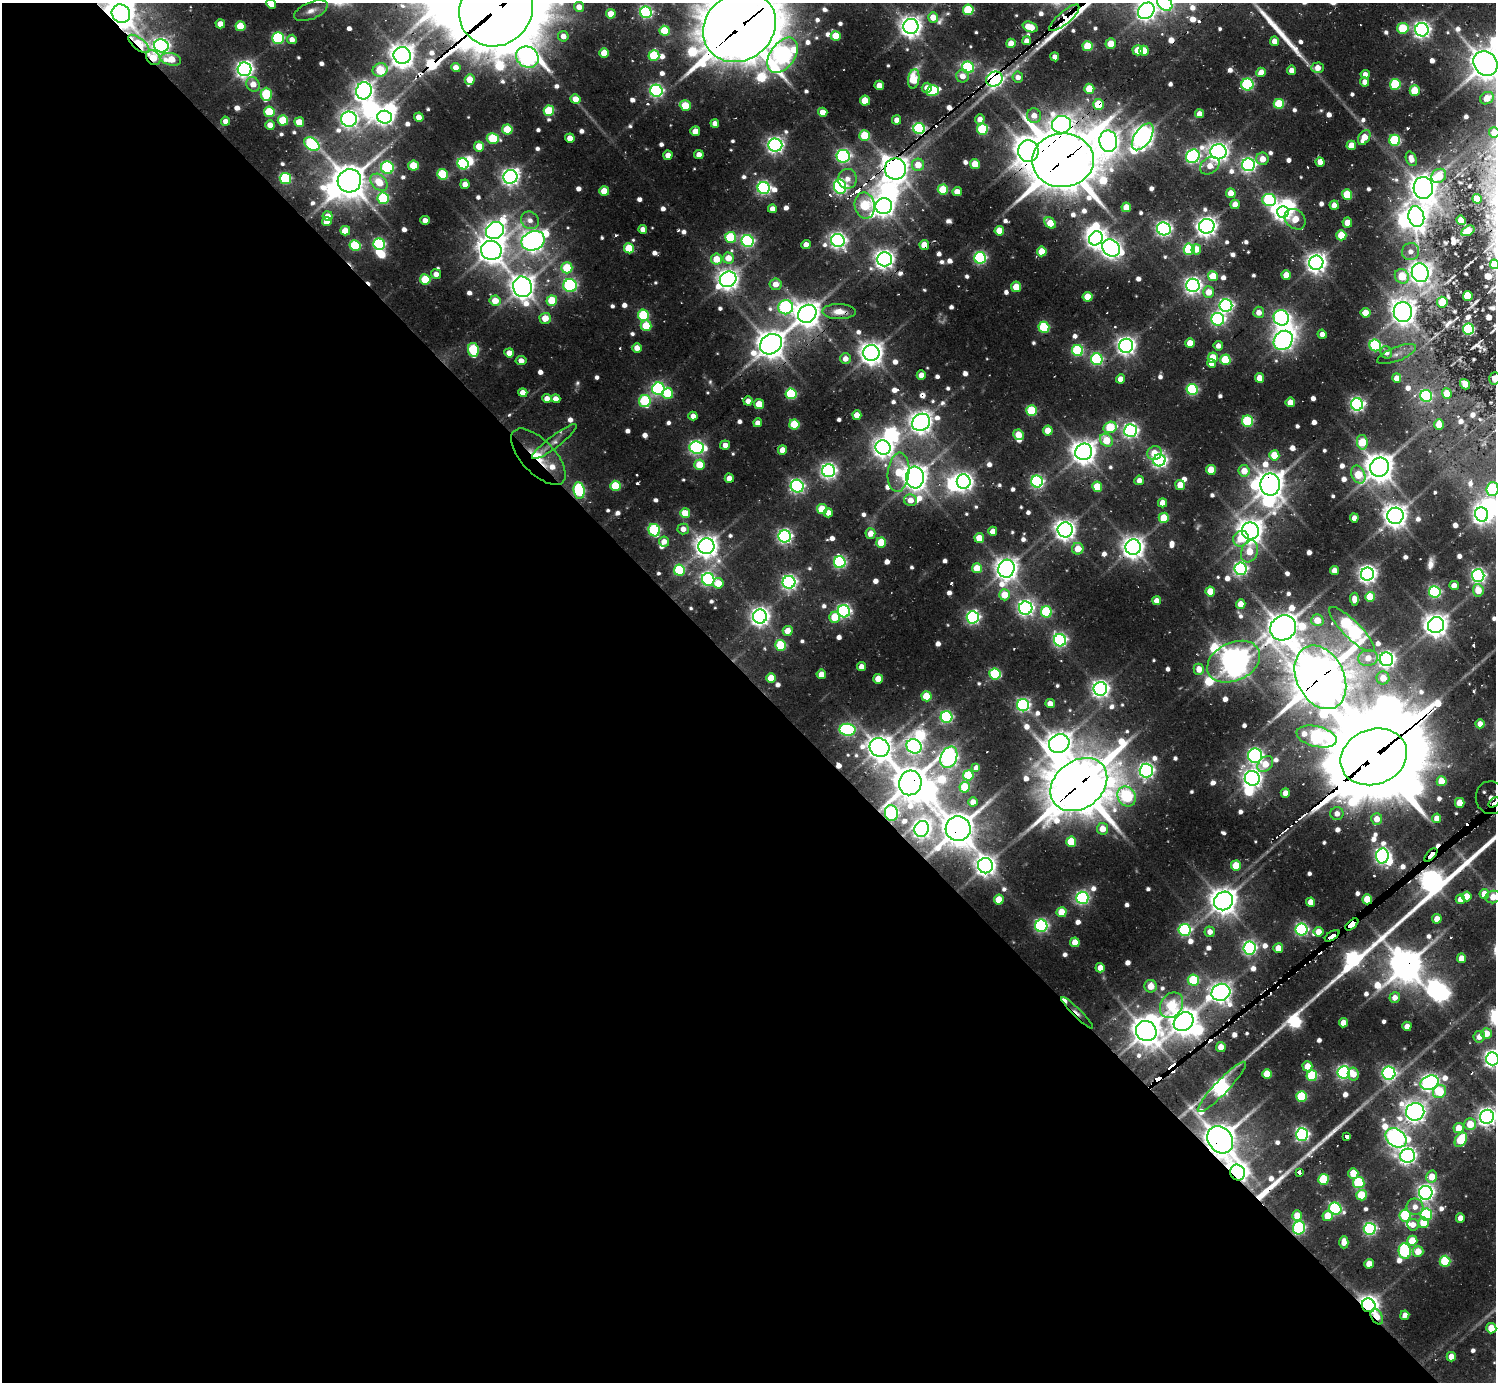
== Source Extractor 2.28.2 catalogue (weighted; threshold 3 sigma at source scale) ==
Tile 9 of 4 x 4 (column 1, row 3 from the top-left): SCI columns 416-1909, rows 2091-3470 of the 6424 x 6381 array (HDU 1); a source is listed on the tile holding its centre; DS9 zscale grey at full resolution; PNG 1498 x 1384 px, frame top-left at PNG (2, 3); each listed source drawn as its Kron ellipse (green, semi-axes under 4 px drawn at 4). Shown black and unused: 51% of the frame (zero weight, under 2 of 3 exposures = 15% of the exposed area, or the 3 px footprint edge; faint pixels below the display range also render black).
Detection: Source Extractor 2.28.2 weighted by HDU 2 'WHT'; one run over the whole footprint, this tile lists its part. Background 0.135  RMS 0.011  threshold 0.0488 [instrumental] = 3 sigma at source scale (4.5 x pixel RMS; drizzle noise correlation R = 1.50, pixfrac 1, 0.05/0.05 arcsec/px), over >= 5 px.
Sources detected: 865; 2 too faint to see at this stretch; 26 inside a brighter object's white glare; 23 cosmic-ray / hot-pixel residue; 4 long thin detections or spike segments (spike, bleed or trail) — neither listed nor drawn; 6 inside a brighter listed object's ellipse — not listed separately; of the other 804, all 500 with FLUX_AUTO >= 8.06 (the completeness limit of this list) listed and drawn (304 fainter detections not listed), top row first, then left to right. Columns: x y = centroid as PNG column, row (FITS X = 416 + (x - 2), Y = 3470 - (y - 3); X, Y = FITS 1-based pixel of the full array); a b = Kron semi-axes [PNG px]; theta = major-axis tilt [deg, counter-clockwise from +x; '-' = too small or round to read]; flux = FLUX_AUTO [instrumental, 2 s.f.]
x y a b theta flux
1165 3 8 6 -43 280
271 4 5 4 - 17
579 7 5 4 - 11
496 10 38 35 41 12000
968 10 5 5 - 82
311 11 18 8 22 8.7
1146 11 9 7 44 610
646 12 6 5 - 210
121 14 9 9 - 1600
611 14 5 4 - 21
933 17 5 5 - 16
1064 18 19 6 41 840
220 24 5 4 - 15
240 26 5 5 - 40
911 26 7 7 - 940
739 27 38 33 38 7400
1030 27 8 5 -20 29
1403 28 6 5 - 57
1422 30 6 6 - 510
665 31 5 5 - 44
563 36 5 5 - 10
836 36 5 5 - 30
278 38 6 5 - 140
292 39 5 4 - 8.4
1027 41 4 4 - 10
1274 41 5 4 - 11
1011 43 4 4 - 15
139 44 13 5 -39 64
1111 44 5 5 - 18
161 46 7 6 - 440
1088 46 5 5 - 56
1138 50 5 5 - 26
1144 51 5 4 - 25
604 53 5 4 - 26
402 55 8 8 - 1200
654 55 5 5 - 74
783 55 20 12 55 540
527 57 11 10 - 550
1055 57 4 4 - 9.6
153 58 8 6 -47 27
171 59 10 6 -11 28
1485 63 13 11 -47 2100
968 67 6 5 - 140
456 68 4 4 - 12
1317 68 6 5 - 14
244 69 7 7 - 540
380 70 7 6 - 53
1291 70 4 4 - 9.2
1261 72 5 4 - 18
1365 75 4 4 - 9
962 76 6 6 - 11
1018 77 5 5 - 8.2
470 79 5 5 - 25
914 79 10 5 80 57
994 79 8 7 - 460
1365 82 4 4 - 9.1
253 84 7 6 - 14
1247 84 6 6 - 160
1395 84 5 5 - 93
879 85 5 4 - 13
927 88 5 5 - 9.6
1089 89 5 5 - 35
364 91 8 7 - 680
656 91 6 6 - 280
933 91 6 5 - 91
1415 91 5 5 - 47
266 94 6 5 - 73
1487 98 7 6 - 21
575 99 5 4 - 15
865 101 5 5 - 29
1098 104 5 5 - 41
1279 104 5 5 - 66
685 105 5 5 - 38
549 111 5 5 - 67
269 112 5 5 - 50
823 112 5 4 - 16
1199 114 4 4 - 12
1034 116 7 7 - 11
385 117 7 6 - 440
419 117 5 4 - 11
349 119 8 7 - 540
980 119 5 5 - 8.5
283 120 5 5 - 59
897 120 4 4 - 11
225 121 4 4 - 8.4
299 122 5 5 - 29
715 123 4 4 - 8.1
270 125 5 4 - 14
1062 125 9 8 - 560
507 129 5 5 - 48
919 129 6 5 - 170
982 129 5 5 - 91
695 131 5 4 - 13
1494 132 5 5 - 13
865 135 5 5 - 50
1143 137 15 8 56 930
1364 137 8 5 57 19
493 138 6 5 - 69
570 138 5 4 - 13
1395 140 5 5 - 110
1108 141 10 9 - 890
312 144 8 6 -36 220
775 145 7 6 - 470
1351 145 4 4 - 21
479 146 5 5 - 26
1028 151 11 10 - 1400
1218 152 8 7 - 740
668 155 4 4 - 13
699 155 5 4 - 10
843 156 6 6 - 230
1193 156 7 6 - 290
1262 159 6 6 - 14
1411 159 7 5 -69 12
1063 160 31 27 3 5700
1320 162 5 4 - 11
463 164 6 5 - 150
975 164 5 5 - 24
918 165 6 6 - 20
1249 165 6 6 - 360
414 166 5 5 - 40
1210 166 10 8 34 14
387 168 6 6 - 130
895 169 10 10 - 1400
442 174 5 5 - 73
1439 176 8 6 40 30
510 177 7 7 - 560
285 178 6 5 - 130
847 179 10 9 - 11
349 181 12 11 - 2300
379 182 10 7 -43 28
465 184 4 4 - 10
840 187 7 6 - 290
764 188 6 6 - 280
1423 188 11 9 -84 1400
943 190 5 5 - 56
604 191 5 5 - 26
957 192 4 4 - 15
1231 193 5 5 - 19
1347 195 5 5 - 50
383 198 6 5 - 110
1477 199 5 4 - 26
1269 200 7 6 - 150
1235 204 5 4 - 15
1334 205 4 4 - 12
865 206 13 10 -80 82
884 206 8 8 - 860
1126 207 5 4 - 19
772 209 4 4 - 8.7
1283 212 6 6 - 420
328 216 5 5 - 10
1416 217 10 8 -77 780
1295 219 11 9 -43 21
425 220 4 4 - 9.1
530 220 9 8 - 8.9
1461 220 5 4 - 11
327 222 5 4 - 13
1050 223 6 5 - 29
1347 223 5 5 - 18
1207 226 7 7 - 770
643 229 4 4 - 8.4
1164 229 7 6 - 400
345 231 5 5 - 22
495 231 9 8 - 800
999 231 5 5 - 25
1468 231 7 4 29 12
1341 235 5 5 - 36
731 237 5 5 - 72
1096 238 7 6 - 680
838 240 7 6 - 460
533 241 12 9 22 930
748 241 6 6 - 240
379 244 6 5 - 160
355 245 5 5 - 98
806 245 4 4 - 13
924 245 5 5 - 20
629 248 5 5 - 48
1111 248 9 8 - 730
1189 249 6 5 - 86
1196 249 5 5 - 15
491 250 10 9 - 1300
1042 251 5 5 - 29
1410 251 9 8 - 9.2
728 258 5 5 - 19
980 258 6 5 - 200
717 259 5 5 - 25
884 259 7 7 - 730
1316 263 7 7 - 820
1494 264 5 4 - 14
567 268 5 5 - 54
1420 273 9 8 - 800
436 274 5 5 - 9
1286 275 5 4 - 19
1213 276 5 5 - 39
1402 276 8 6 -52 40
425 279 5 5 - 59
728 279 8 7 - 880
776 284 6 5 - 12
1193 285 6 6 - 490
570 286 7 6 - 190
522 287 10 9 - 1200
1016 287 5 5 - 25
1208 292 5 5 - 19
1468 296 5 5 - 26
1087 297 5 5 - 27
495 301 5 5 - 22
552 301 5 5 - 40
1442 302 5 5 - 29
1226 306 6 6 - 320
786 307 7 7 - 220
839 312 16 7 -1 16
1259 312 5 5 - 11
1403 312 10 9 - 1200
1365 313 5 5 - 20
807 314 10 8 42 1300
643 315 5 5 - 90
545 318 5 5 - 19
1281 318 8 7 - 390
1218 319 6 6 - 270
646 326 5 5 - 42
1044 327 5 5 - 92
1468 329 5 5 - 160
1322 334 4 4 - 8.1
1283 340 10 8 48 610
1190 343 5 4 - 23
771 344 11 9 34 1600
1375 345 6 5 - 150
1126 346 7 7 - 630
1218 346 5 4 - 8.1
637 348 4 4 - 13
473 350 7 5 -79 92
1078 350 5 5 - 120
1386 352 6 5 - 9.9
509 353 5 4 - 12
871 353 8 8 - 1100
1396 354 20 7 22 8.4
1213 358 5 5 - 31
845 359 5 5 - 9.2
1097 359 6 5 - 160
521 360 5 4 - 11
1225 360 5 5 - 64
1212 363 4 4 - 12
921 375 4 4 - 13
1259 378 5 4 - 18
1397 378 5 4 - 12
1495 378 6 5 - 8.8
1120 379 4 4 - 11
1465 384 5 5 - 14
658 389 6 6 - 240
1192 389 5 5 - 140
523 393 5 4 - 14
668 393 5 5 - 51
1447 393 5 5 - 22
791 394 5 5 - 110
1426 396 6 6 - 140
547 398 4 4 - 11
556 399 4 4 - 9.2
645 401 6 6 - 100
748 401 4 4 - 9.4
1290 402 5 4 - 18
759 404 5 4 - 24
1357 404 6 6 - 330
1031 411 5 5 - 73
857 415 4 4 - 12
693 416 4 4 - 8.3
1248 421 5 5 - 100
921 422 9 8 - 990
758 423 4 4 - 8.8
794 424 5 5 - 57
1439 424 5 4 - 19
1110 427 7 5 18 54
1048 430 5 5 - 20
1131 431 6 6 - 350
1018 435 5 5 - 20
1106 440 7 5 -45 34
554 442 28 6 37 9.6
1362 442 7 5 -81 43
725 445 5 4 - 8.1
697 447 7 6 - 320
883 447 8 7 - 720
782 450 4 4 - 14
1084 452 8 8 - 1200
1154 453 7 6 - 18
1274 455 5 5 - 33
538 457 35 16 -46 39
1159 460 6 6 - 370
699 465 5 5 - 29
1379 467 10 9 - 1700
1211 470 5 5 - 29
829 471 6 6 - 410
1244 471 6 5 - 18
899 472 19 11 83 37
1358 475 9 6 -65 36
915 477 11 9 89 1300
729 478 5 4 - 12
1139 480 5 5 - 8.4
964 482 7 7 - 660
1037 482 6 6 - 240
1180 485 5 4 - 18
1270 485 11 10 - 1500
615 486 5 5 - 51
797 486 6 6 - 280
1097 487 5 5 - 35
1492 489 7 6 - 120
579 490 8 5 -83 140
911 500 6 6 - 13
1163 503 5 4 - 13
822 509 5 5 - 37
685 513 5 5 - 24
828 513 4 4 - 9.3
1482 514 7 6 - 570
1395 516 8 8 - 1100
1164 518 5 5 - 32
1354 518 4 4 - 9.6
683 529 5 5 - 9.5
654 530 6 5 - 130
1065 530 7 7 - 840
993 531 4 4 - 11
1250 531 8 8 - 1300
870 533 5 5 - 12
785 536 6 6 - 340
979 538 5 5 - 22
1241 539 8 7 - 26
664 542 5 5 - 9.4
881 542 5 5 - 37
706 546 8 8 - 1100
1133 547 8 7 - 990
1078 549 6 6 - 18
1249 551 11 8 69 27
840 562 6 6 - 200
977 568 5 5 - 28
1006 569 9 8 - 1100
1241 569 6 6 - 300
679 570 5 5 - 85
1334 570 4 4 - 13
1367 574 6 6 - 590
1478 576 6 6 - 330
708 579 6 6 - 240
789 582 6 6 - 380
718 583 5 5 - 24
1454 585 4 4 - 9.6
1478 590 6 5 - 20
1210 591 5 5 - 27
1435 592 6 5 - 190
1005 595 5 5 - 26
1370 597 5 5 - 37
1354 599 6 4 -87 10
1157 600 4 4 - 11
1241 604 5 4 - 16
1026 608 7 6 - 460
844 611 6 6 - 280
1046 612 5 5 - 99
760 616 7 7 - 690
835 617 5 5 - 35
973 617 6 6 - 270
1317 620 6 6 - 21
1436 625 8 8 - 1100
1283 628 13 12 - 1900
1352 630 31 8 -45 380
788 631 5 4 - 13
1060 640 6 6 - 290
781 645 5 5 - 72
1368 658 10 8 6 16
1386 659 7 7 - 470
1234 662 28 19 25 1700
861 667 4 4 - 9.8
1199 669 5 5 - 14
821 674 5 4 - 17
995 674 6 5 - 120
1320 677 33 23 -64 4700
771 678 5 5 - 24
1383 678 6 6 - 19
878 679 5 5 - 22
1100 689 7 6 - 580
926 696 5 5 - 36
1050 703 5 4 - 11
1023 705 6 6 - 260
946 717 6 6 - 180
1480 724 4 4 - 9.3
848 730 8 6 -8 210
1317 737 20 10 -13 260
1059 744 10 9 - 1200
914 746 8 7 - 350
879 748 10 9 - 1200
1255 756 7 7 - 380
949 757 11 8 67 500
1374 757 34 27 21 12000
1265 764 9 6 46 19
976 768 4 4 - 11
1146 770 7 7 - 380
968 775 5 5 - 65
1252 778 7 7 - 690
1442 781 5 5 - 30
910 783 12 11 - 2400
1079 785 31 23 38 5400
965 787 5 5 - 48
1285 793 5 4 - 12
1127 796 10 9 - 150
1491 798 16 15 - 170
973 802 4 4 - 11
1494 802 6 3 35 270
1460 803 5 5 - 22
891 813 8 6 -79 220
1337 814 6 6 - 8.6
1437 818 4 4 - 13
1377 819 6 5 - 13
922 829 8 7 - 530
958 829 12 12 - 2200
1102 829 5 5 - 18
1071 842 5 5 - 42
1431 855 8 4 47 1100
1382 856 7 6 - 400
985 866 7 7 - 850
1236 866 5 5 - 35
1484 894 5 5 - 18
1466 896 5 5 - 18
1493 897 8 6 16 18
1082 898 6 6 - 260
1367 899 5 5 - 36
1460 899 5 4 - 9.8
999 900 5 5 - 28
1223 901 10 9 - 1400
1311 902 4 4 - 16
1061 912 5 5 - 27
1437 919 5 4 - 16
1352 925 8 4 41 2200
1041 926 6 6 - 230
1301 929 6 6 - 230
1185 930 6 6 - 160
1210 932 5 5 - 9.3
1319 932 5 5 - 14
1332 936 8 4 34 310
1075 942 5 4 - 20
1250 948 6 6 - 300
1278 948 5 5 - 18
1461 958 5 4 - 15
1100 968 5 4 - 13
1193 980 5 5 - 68
1151 986 6 6 - 16
1221 992 9 8 - 850
1395 997 5 5 - 9.8
1171 1005 14 10 57 55
1077 1013 22 3 -44 11
1184 1022 10 8 39 1500
1343 1023 4 4 - 15
1407 1026 4 4 - 10
1146 1031 10 9 - 1600
1486 1033 5 5 - 18
1479 1037 5 5 - 9.5
1221 1047 5 4 - 15
1492 1059 6 6 - 530
1307 1066 5 5 - 17
1344 1072 6 6 - 270
1389 1073 6 6 - 260
1267 1074 5 5 - 35
1353 1074 6 5 - 14
1312 1076 5 5 - 86
1430 1083 9 7 22 570
1222 1087 34 7 46 390
1439 1092 7 6 - 48
1301 1097 5 5 - 80
1415 1112 9 8 - 910
1487 1117 7 7 - 640
1470 1124 6 5 - 27
1459 1128 5 5 - 20
1302 1134 6 6 - 290
1346 1136 4 3 - 260
1396 1138 11 8 -36 600
1220 1140 14 12 -52 2300
1461 1140 8 5 56 52
1408 1156 7 7 - 450
1237 1172 8 7 - 810
1299 1173 4 3 - 280
1353 1173 5 5 - 26
1432 1177 6 5 - 20
1323 1179 5 5 - 69
1359 1183 5 5 - 91
1426 1193 7 6 - 510
1361 1195 5 5 - 50
1415 1207 8 8 - 9.2
1335 1209 6 6 - 170
1426 1214 6 5 - 120
1297 1215 5 5 - 20
1405 1215 6 5 - 91
1328 1216 5 5 - 25
1460 1218 4 4 - 11
1423 1223 5 5 - 26
1413 1225 6 6 - 9.6
1299 1228 7 6 - 180
1370 1229 6 6 - 210
1412 1241 5 5 - 30
1344 1242 6 4 -90 12
1405 1251 8 6 -82 140
1418 1251 5 5 - 19
1445 1261 5 5 - 82
1369 1264 5 4 - 17
1369 1305 7 6 - 790
1405 1315 4 4 - 9.5
1377 1317 8 5 -60 16
1491 1328 5 5 - 27
1451 1357 5 4 - 15
Overlapping masked pixels (flux is a lower limit): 40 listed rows (the first 20) at x y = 496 10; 121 14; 1064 18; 739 27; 139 44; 153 58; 994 79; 1098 104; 1062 125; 919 129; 1028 151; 1063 160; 895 169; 924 245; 884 259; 839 312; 807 314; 771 344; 538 457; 1270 485
Isophote crosses this tile's border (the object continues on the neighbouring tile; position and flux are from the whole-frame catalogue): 16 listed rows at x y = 1165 3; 271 4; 496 10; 1146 11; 121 14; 1064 18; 739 27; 1485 63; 1494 132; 1494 264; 1495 378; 1492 489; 1494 802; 1493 897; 1492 1059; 1487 1117